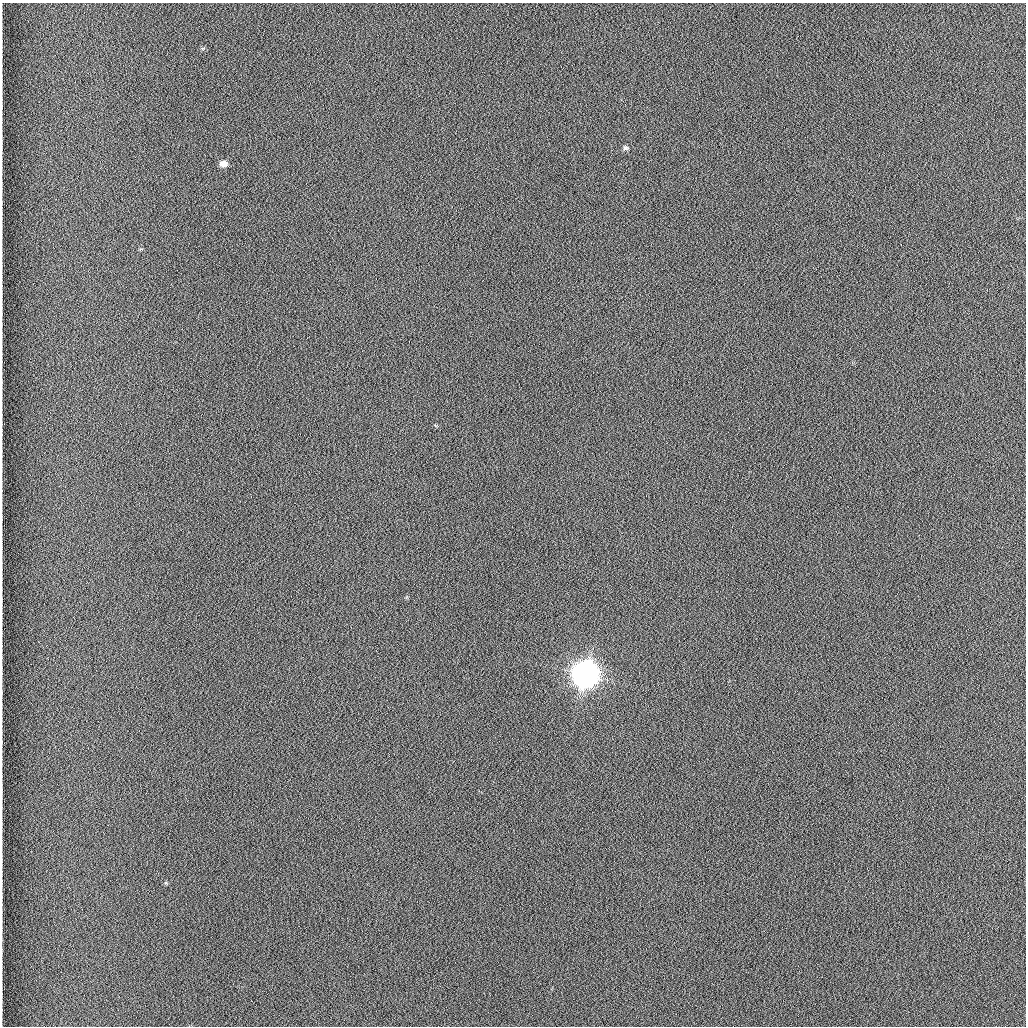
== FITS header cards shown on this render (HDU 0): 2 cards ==
NAXIS1  =                 1024 /fastest changing axis
NAXIS2  =                 1024 /next to fastest changing axis

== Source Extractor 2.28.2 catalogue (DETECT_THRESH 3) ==
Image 1024 x 1024 px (HDU 0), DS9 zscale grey, 1 PNG px = 1 image px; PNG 1028 x 1028 px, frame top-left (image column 1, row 1024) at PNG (2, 3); no overlay
Background 1260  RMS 5.9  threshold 17.8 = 3 sigma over >= 5 px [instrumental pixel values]
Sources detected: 4; all 4 listed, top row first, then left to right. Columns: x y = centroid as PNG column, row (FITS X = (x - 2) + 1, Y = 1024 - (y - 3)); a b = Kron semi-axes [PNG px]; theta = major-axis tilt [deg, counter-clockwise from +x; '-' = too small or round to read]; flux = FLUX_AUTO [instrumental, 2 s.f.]
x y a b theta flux
203 48 6 3 20 480
626 148 7 5 -6 880
223 163 8 6 6 3000
585 674 9 9 - 840000